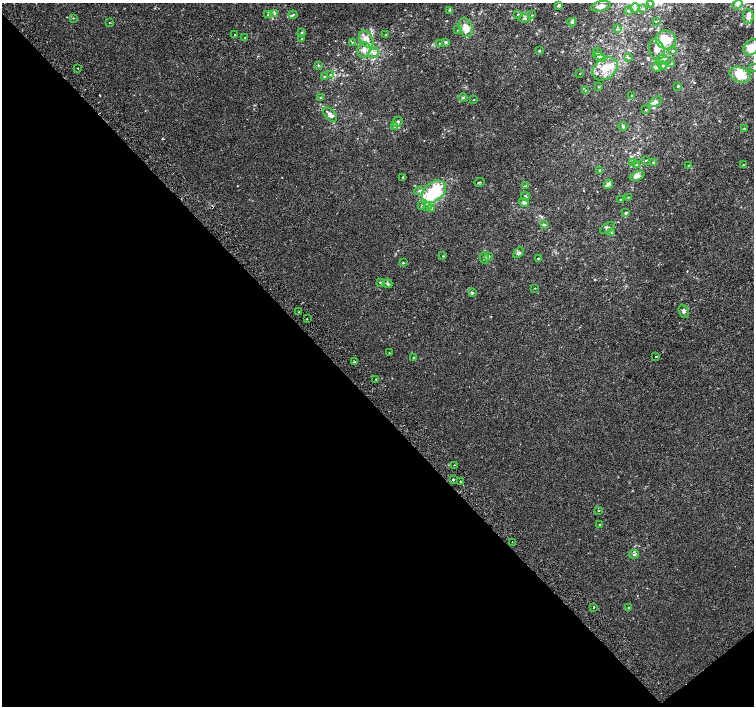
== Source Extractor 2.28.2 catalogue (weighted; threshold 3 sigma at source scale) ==
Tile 14 of 4 x 4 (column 2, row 4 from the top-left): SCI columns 1543-3046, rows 239-1645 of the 6087 x 6041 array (HDU 1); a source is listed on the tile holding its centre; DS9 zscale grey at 2 x 2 block average (1 PNG px = mean of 2 x 2 image px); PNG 756 x 708 px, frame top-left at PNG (2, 3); each listed source drawn as its Kron ellipse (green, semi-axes under 4 px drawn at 4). Shown black and unused: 44% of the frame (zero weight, under 2 of 3 exposures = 2% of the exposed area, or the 3 px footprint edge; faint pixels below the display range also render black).
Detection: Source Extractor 2.28.2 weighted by HDU 2 'WHT'; one run over the whole footprint, this tile lists its part. Background 5.85e-04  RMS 0.0028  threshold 0.0126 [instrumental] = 3 sigma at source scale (4.5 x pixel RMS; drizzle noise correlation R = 1.50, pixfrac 1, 0.0396/0.0396 arcsec/px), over >= 5 px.
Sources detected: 145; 3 cosmic-ray / hot-pixel residue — neither listed nor drawn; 23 inside a brighter listed object's ellipse — not listed separately; the other 119 listed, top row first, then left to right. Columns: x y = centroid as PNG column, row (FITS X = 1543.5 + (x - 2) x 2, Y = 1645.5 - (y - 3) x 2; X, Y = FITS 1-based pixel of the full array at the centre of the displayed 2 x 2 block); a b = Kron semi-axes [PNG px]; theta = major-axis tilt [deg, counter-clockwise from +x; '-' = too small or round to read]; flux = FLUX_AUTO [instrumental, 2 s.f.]
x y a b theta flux
650 3 4 3 - 0.86
559 5 3 3 - 1.6
737 5 5 4 - 1.5
601 6 10 5 13 2.7
635 8 5 4 - 1.6
643 9 3 2 - 0.59
450 10 4 3 - 0.86
628 11 3 3 - 0.52
274 13 3 3 - 0.65
518 14 3 3 - 0.66
268 15 3 3 - 0.57
293 15 4 2 - 0.66
532 15 3 2 - 0.28
748 16 7 5 -85 2.9
73 18 3 2 - 0.42
524 18 6 3 3 0.95
656 21 3 2 - 0.32
109 22 2 2 - 0.42
572 22 4 4 - 1.1
466 28 10 6 -69 7.9
617 29 3 2 - 0.38
458 30 3 3 - 0.55
302 33 3 3 - 0.73
235 34 2 2 - 0.28
386 35 3 2 - 0.31
245 38 2 2 - 0.36
302 39 2 2 - 0.34
366 39 9 6 -58 5.9
666 40 10 9 - 15
352 42 2 2 - 0.38
445 42 4 3 - 0.98
439 43 2 2 - 0.28
751 47 9 6 51 12
657 49 10 7 -67 4.5
364 50 8 6 76 3.5
539 51 3 2 - 0.45
673 51 4 2 - 0.57
598 52 4 2 - 0.58
374 53 6 4 39 2.1
600 57 6 3 -26 1.1
629 58 3 3 - 0.48
662 59 6 3 7 1.3
672 64 3 3 - 1.2
318 65 3 3 - 0.61
663 66 4 3 - 0.84
657 67 5 4 - 1.6
78 68 2 2 - 0.4
753 68 3 2 - 0.33
605 69 14 10 38 11
580 74 2 2 - 0.19
330 75 3 2 - 0.44
740 75 11 7 -21 16
324 77 4 2 - 0.59
677 86 4 3 - 0.58
598 87 2 2 - 0.35
585 90 3 2 - 0.3
632 95 3 2 - 0.43
320 97 3 2 - 0.37
463 97 4 3 - 1.1
474 100 2 2 - 0.26
655 102 7 4 30 2.6
646 109 3 2 - 0.37
330 114 8 5 -49 2.8
398 122 5 4 - 1.5
394 126 3 2 - 0.51
623 126 4 4 - 0.92
744 128 3 2 - 0.44
646 160 3 2 - 0.35
633 162 3 2 - 0.38
653 162 4 3 - 0.78
636 165 3 3 - 1.3
688 165 3 2 - 0.3
744 165 3 3 - 0.87
600 170 3 3 - 0.53
637 176 8 4 23 3.1
403 178 3 2 - 0.38
479 182 5 2 - 0.38
608 184 5 4 - 2
526 186 3 2 - 0.43
419 191 5 3 - 0.87
434 192 13 9 38 37
525 196 4 4 - 1.1
628 197 2 2 - 0.37
620 199 2 2 - 0.32
524 203 5 4 - 1.6
422 206 3 3 - 0.65
428 206 3 3 - 0.6
432 208 3 3 - 1.2
626 213 4 3 - 0.79
544 225 4 3 - 0.73
607 228 8 4 34 1.7
612 233 4 3 - 0.77
518 253 6 4 44 1.6
443 256 3 2 - 0.31
489 256 4 2 - 0.55
484 258 6 4 -84 1.4
538 259 2 2 - 2.4
403 263 3 2 - 0.48
380 282 3 2 - 0.51
387 284 5 3 - 1.2
535 288 3 2 - 0.25
472 293 3 3 - 1.2
684 311 7 5 -71 1.6
299 312 2 2 - 0.99
307 319 2 2 - 0.34
389 353 2 2 - 0.33
656 357 2 2 - 1.1
414 358 3 2 - 0.67
354 362 2 2 - 0.89
376 380 2 2 - 0.64
454 465 2 2 - 0.47
453 479 2 2 - 3.1
460 481 2 2 - 2.9
598 511 2 2 - 0.32
599 525 2 2 - 0.3
512 542 2 2 - 0.57
634 554 5 3 - 1.3
593 607 2 2 - 1.1
628 607 3 3 - 0.58
Overlapping masked pixels (flux is a lower limit): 1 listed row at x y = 593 607
Isophote crosses this tile's border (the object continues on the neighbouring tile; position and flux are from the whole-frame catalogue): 3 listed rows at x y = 650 3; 751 47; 753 68
Diffuse or blended objects may show on this block-average render without a row.